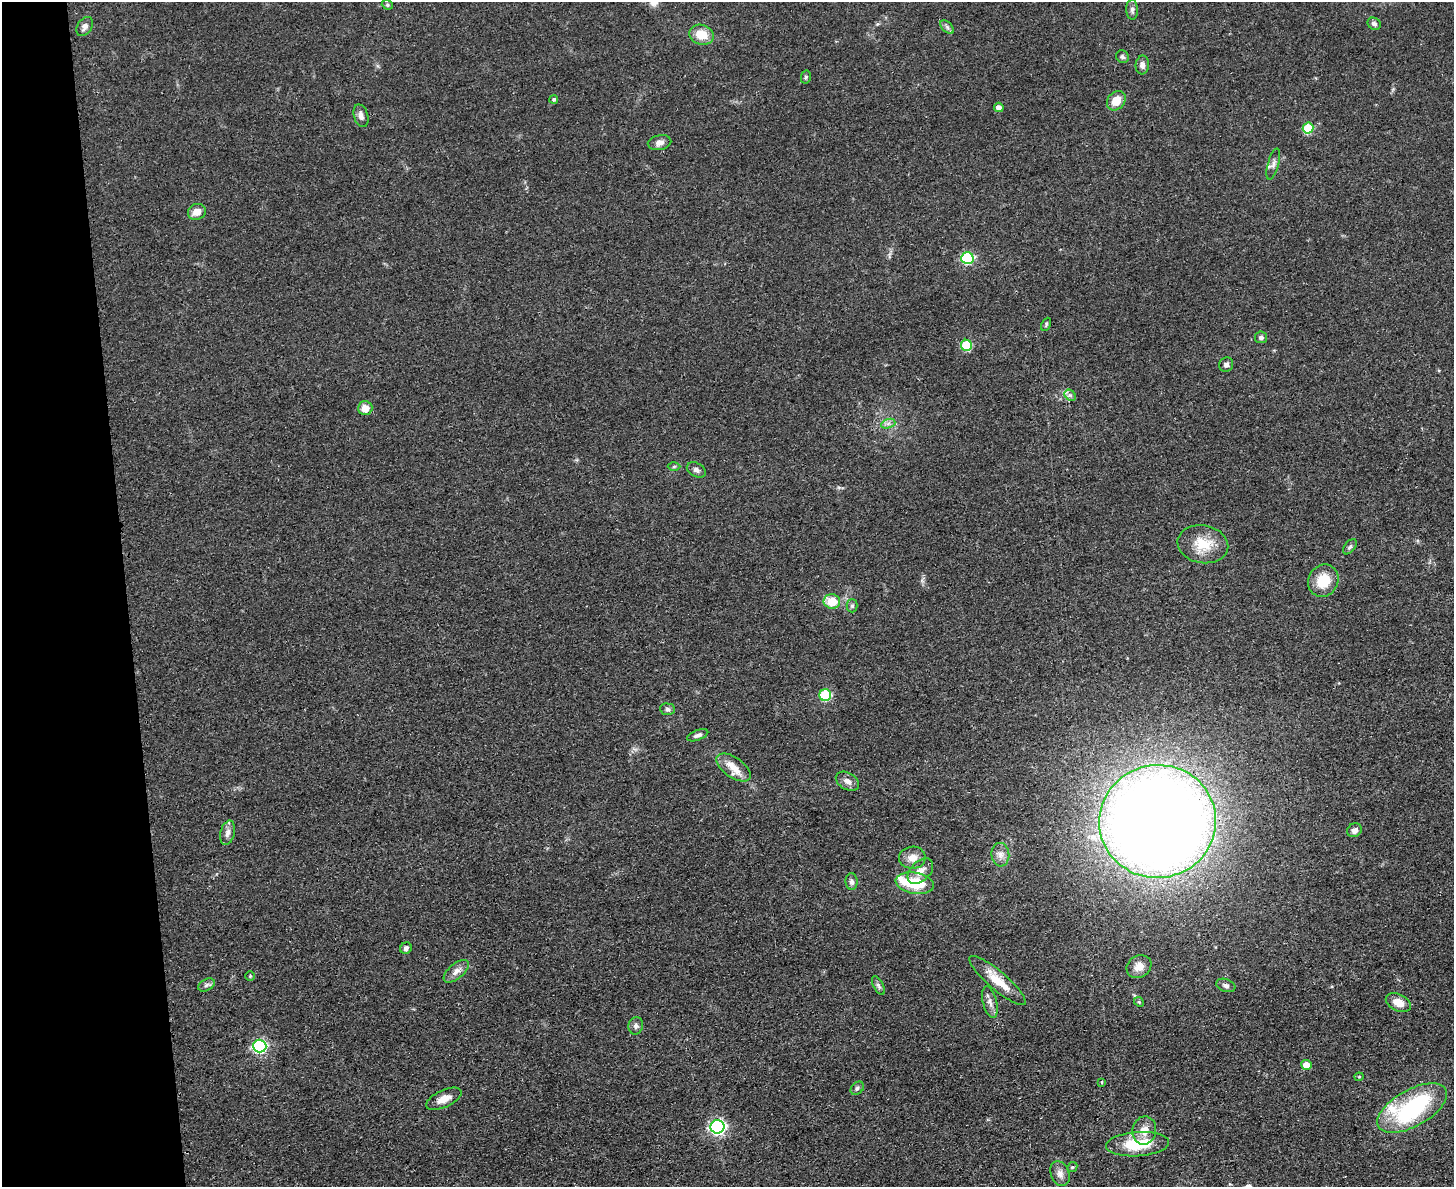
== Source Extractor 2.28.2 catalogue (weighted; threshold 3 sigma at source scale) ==
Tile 4 of 3 x 4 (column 1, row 2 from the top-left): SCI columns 142-1593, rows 2383-3567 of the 4749 x 4765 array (HDU 1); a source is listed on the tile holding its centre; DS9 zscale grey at full resolution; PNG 1456 x 1189 px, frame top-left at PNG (2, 2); each listed source drawn as its Kron ellipse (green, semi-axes under 4 px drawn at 4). Shown black and unused: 9% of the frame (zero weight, under 3 of 4 exposures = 2% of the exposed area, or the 3 px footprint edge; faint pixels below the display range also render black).
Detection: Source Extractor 2.28.2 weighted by HDU 2 'WHT'; one run over the whole footprint, this tile lists its part. Background 0.0457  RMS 0.0051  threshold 0.023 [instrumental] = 3 sigma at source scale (4.5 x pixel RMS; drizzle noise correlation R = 1.50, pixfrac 1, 0.05/0.05 arcsec/px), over >= 5 px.
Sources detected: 71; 2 inside a brighter listed object's ellipse — not listed separately; the other 69 listed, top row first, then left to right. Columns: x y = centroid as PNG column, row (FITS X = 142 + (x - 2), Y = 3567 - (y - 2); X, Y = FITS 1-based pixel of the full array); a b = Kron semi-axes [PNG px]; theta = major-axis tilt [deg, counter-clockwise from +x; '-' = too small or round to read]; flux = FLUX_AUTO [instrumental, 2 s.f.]
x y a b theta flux
387 5 6 4 -22 0.8
1132 10 10 6 -89 1.5
1374 24 7 6 - 1.5
85 27 10 7 57 2.4
947 27 8 5 -46 1.2
702 35 12 10 -17 9.5
1122 57 7 6 - 1.2
1142 65 9 6 86 2
806 77 6 5 - 0.83
554 99 4 4 - 0.85
1116 101 10 8 50 7.7
999 107 5 4 - 3
361 116 11 7 -73 2.6
1308 128 5 5 - 25
660 143 12 7 11 2.7
1273 164 16 5 74 2.3
197 212 9 7 23 4.7
967 258 6 6 - 51
1046 324 7 4 65 0.83
1261 337 6 6 - 1.3
966 345 5 5 - 26
1226 365 7 7 - 1.7
1070 395 6 5 - 1.2
365 408 7 7 - 5.8
888 424 7 4 19 1.4
674 466 6 4 1 0.78
696 470 10 7 -28 1.9
1203 544 25 19 -10 13
1350 547 9 5 52 1.2
1323 581 17 15 60 13
832 602 8 7 - 12
852 606 6 5 - 1
825 695 6 6 - 35
668 709 7 5 -4 1.3
698 735 11 5 20 1.7
733 768 20 10 -35 6.5
847 781 12 8 -30 2.9
1158 821 58 56 8 1100
1354 830 8 6 33 2.6
227 833 12 7 76 2.7
1000 855 12 9 -84 3.2
912 858 13 11 1 4.8
920 871 15 9 45 4.6
851 881 8 6 -88 1.7
915 883 19 10 -9 18
406 948 6 5 - 1.6
1139 967 13 10 30 4.7
456 971 15 7 41 3.4
250 976 4 4 - 0.6
998 981 36 9 -40 11
206 985 9 5 28 1.5
878 985 10 5 -61 1.3
1226 985 10 6 -20 1.8
990 1002 16 7 -76 3
1139 1002 5 4 - 0.64
1398 1003 13 8 -26 6
636 1026 9 7 78 1.8
260 1046 6 6 - 94
1306 1065 5 5 - 8.1
1359 1077 4 4 - 0.51
1102 1082 3 2 - 0.65
857 1088 7 5 47 1.2
444 1099 19 8 25 5.8
1412 1108 38 18 29 69
717 1127 7 6 - 140
1144 1130 14 12 79 5.8
1137 1144 32 12 4 21
1072 1167 5 4 - 0.69
1060 1174 13 9 -69 3.2